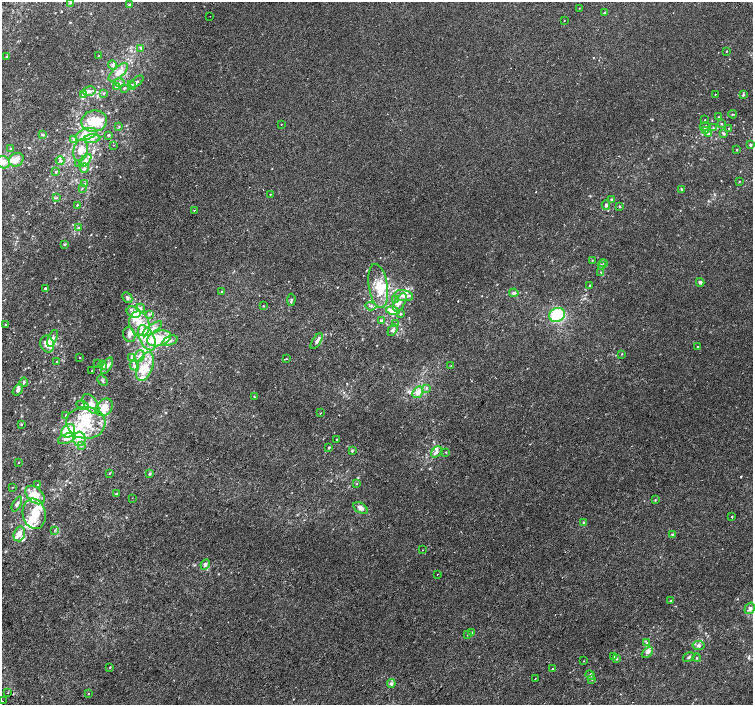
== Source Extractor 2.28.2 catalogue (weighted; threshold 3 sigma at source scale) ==
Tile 7 of 4 x 4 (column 3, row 2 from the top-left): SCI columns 3037-4538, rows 3080-4484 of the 6068 x 6094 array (HDU 1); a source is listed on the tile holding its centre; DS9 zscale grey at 2 x 2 block average (1 PNG px = mean of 2 x 2 image px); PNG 755 x 707 px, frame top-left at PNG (2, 2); each listed source drawn as its Kron ellipse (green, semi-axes under 4 px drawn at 4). Shown black and unused: <1% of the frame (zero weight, under 2 of 3 exposures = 2% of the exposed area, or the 3 px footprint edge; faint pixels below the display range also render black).
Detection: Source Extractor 2.28.2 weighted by HDU 2 'WHT'; one run over the whole footprint, this tile lists its part. Background -5.48e-05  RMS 0.0027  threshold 0.0121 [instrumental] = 3 sigma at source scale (4.5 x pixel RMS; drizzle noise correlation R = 1.50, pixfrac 1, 0.0396/0.0396 arcsec/px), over >= 5 px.
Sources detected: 246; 4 inside a brighter object's white glare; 2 cosmic-ray / hot-pixel residue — neither listed nor drawn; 61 inside a brighter listed object's ellipse — not listed separately; the other 179 listed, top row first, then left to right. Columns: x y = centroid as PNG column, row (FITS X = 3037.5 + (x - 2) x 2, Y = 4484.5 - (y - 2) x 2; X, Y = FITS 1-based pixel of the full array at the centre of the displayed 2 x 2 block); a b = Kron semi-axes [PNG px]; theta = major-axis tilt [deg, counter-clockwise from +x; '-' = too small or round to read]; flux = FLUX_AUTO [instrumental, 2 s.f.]
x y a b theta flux
70 2 3 2 - 0.52
130 4 4 3 - 0.72
579 8 2 2 - 0.22
605 12 3 3 - 0.52
210 16 2 2 - 0.31
564 20 2 2 - 0.2
141 48 4 3 - 0.7
727 51 3 2 - 0.31
98 56 3 2 - 0.36
6 57 3 3 - 0.75
113 65 4 4 - 1.1
118 72 12 5 42 4.5
137 81 8 3 40 1.2
119 83 5 3 - 1.2
132 85 4 4 - 1.3
116 87 3 3 - 0.65
124 88 4 3 - 0.55
89 91 7 4 12 2.2
104 93 3 3 - 0.5
715 94 2 2 - 1
83 95 4 4 - 1.1
743 95 3 3 - 0.64
733 114 4 2 - 0.42
719 117 3 2 - 0.26
705 120 2 2 - 0.21
94 121 13 10 9 14
281 124 2 2 - 0.33
721 124 3 3 - 0.54
119 126 3 2 - 0.33
705 127 5 3 - 1.3
713 128 3 2 - 0.36
729 128 3 2 - 0.36
705 131 3 3 - 0.5
724 133 3 3 - 1
86 134 11 5 19 4.9
708 134 4 3 - 0.81
42 135 3 3 - 0.6
108 135 3 2 - 0.79
73 139 3 3 - 0.59
92 139 8 4 5 2.6
113 145 2 2 - 0.21
750 145 3 3 - 0.89
11 149 3 3 - 0.86
80 150 11 7 80 4.8
737 150 2 2 - 0.44
16 160 7 6 - 3.9
60 161 4 4 - 0.91
85 161 8 4 49 2.8
3 162 7 6 - 3.3
79 164 3 3 - 0.61
84 168 5 4 - 1.3
56 172 4 3 - 0.61
739 181 3 2 - 0.32
85 183 3 3 - 0.61
82 188 3 2 - 0.35
681 189 3 3 - 0.66
270 194 2 2 - 0.31
57 198 3 2 - 0.35
611 199 3 3 - 0.77
77 205 2 2 - 0.37
606 205 5 4 - 1.2
619 206 3 2 - 0.62
194 210 2 2 - 1.1
78 227 4 3 - 0.77
64 244 3 3 - 0.48
592 260 2 2 - 0.31
603 263 4 3 - 0.83
601 265 3 2 - 0.86
601 272 3 2 - 0.29
700 282 4 3 - 1.4
378 286 22 9 -81 14
590 286 3 2 - 0.45
46 288 4 3 - 0.84
221 292 3 2 - 0.42
514 293 4 4 - 1.4
404 296 9 5 -8 3.7
127 298 5 4 - 1.6
395 299 3 3 - 0.79
291 300 6 3 87 0.86
400 302 10 5 60 3.1
263 306 2 2 - 0.31
371 306 5 3 - 1.2
141 308 4 4 - 1.2
393 311 7 4 -12 5.4
134 312 7 5 -26 3.4
400 314 3 3 - 0.88
149 315 3 3 - 0.6
557 315 8 7 - 28
381 320 4 3 - 0.72
139 324 13 10 -68 11
396 324 4 3 - 0.65
6 325 3 2 - 0.83
152 329 11 3 35 2.9
392 330 6 4 56 1.6
129 335 7 6 - 2.4
52 338 9 4 68 2.7
147 338 13 7 -64 8.6
159 338 12 7 16 12
170 340 8 4 20 2
317 341 9 4 56 1.9
47 344 8 6 -69 6.8
697 347 2 2 - 0.3
622 354 3 2 - 0.28
140 356 6 5 - 2.4
131 357 3 3 - 0.64
79 358 2 2 - 1.2
286 358 2 2 - 0.29
57 362 3 2 - 0.46
98 363 3 3 - 0.42
103 365 5 4 - 1
107 366 9 3 61 1.7
134 366 5 4 - 1.6
145 366 15 7 70 9
451 366 3 2 - 0.26
92 371 2 2 - 1.1
102 381 6 3 -44 0.97
24 382 4 3 - 1
426 388 4 3 - 0.72
18 390 6 4 53 1.6
418 392 6 5 - 4.3
254 396 3 2 - 0.38
91 404 11 6 -54 4.7
83 405 6 3 -25 1.8
104 407 10 7 45 6.9
320 413 2 2 - 1.1
66 415 3 3 - 0.8
86 423 19 16 -4 24
21 424 3 3 - 0.51
68 431 7 6 - 22
67 438 9 4 19 3.1
79 439 7 6 - 9.2
336 439 2 2 - 0.62
82 446 4 4 - 1.1
329 447 3 3 - 0.6
352 451 3 3 - 0.73
436 452 6 4 49 1.7
446 452 3 2 - 0.35
19 463 2 2 - 0.22
110 473 3 2 - 0.34
150 474 4 3 - 0.81
357 484 2 2 - 0.33
37 485 2 2 - 0.82
12 487 3 2 - 0.25
116 494 3 2 - 0.43
35 495 11 7 -43 9
132 498 2 2 - 0.19
655 500 3 2 - 0.37
17 504 8 4 63 1.6
360 508 8 5 -33 2.5
34 514 15 11 -80 14
732 517 2 2 - 1.4
584 523 4 3 - 1
55 530 3 2 - 0.53
19 534 7 5 73 3.5
672 534 3 3 - 0.6
422 550 2 2 - 0.27
205 564 6 4 64 1.9
437 575 2 2 - 0.24
671 601 3 2 - 0.35
750 608 6 4 57 2.5
472 633 3 3 - 0.73
468 634 3 2 - 0.44
647 643 3 3 - 0.57
699 645 6 4 -9 1.9
647 652 6 4 45 1.6
614 656 3 3 - 0.62
689 657 6 3 32 0.96
697 658 4 2 - 0.32
617 659 3 2 - 0.41
584 661 3 2 - 0.27
110 667 3 2 - 0.38
553 669 2 2 - 0.3
590 675 5 3 - 1
535 679 2 2 - 0.28
592 679 3 3 - 0.52
391 684 4 4 - 1.3
8 693 2 2 - 0.55
88 694 2 2 - 0.52
2 701 2 2 - 2.6
Isophote crosses this tile's border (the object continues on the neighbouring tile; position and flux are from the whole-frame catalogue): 3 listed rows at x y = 70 2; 3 162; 2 701
Diffuse or blended objects may show on this block-average render without a row.